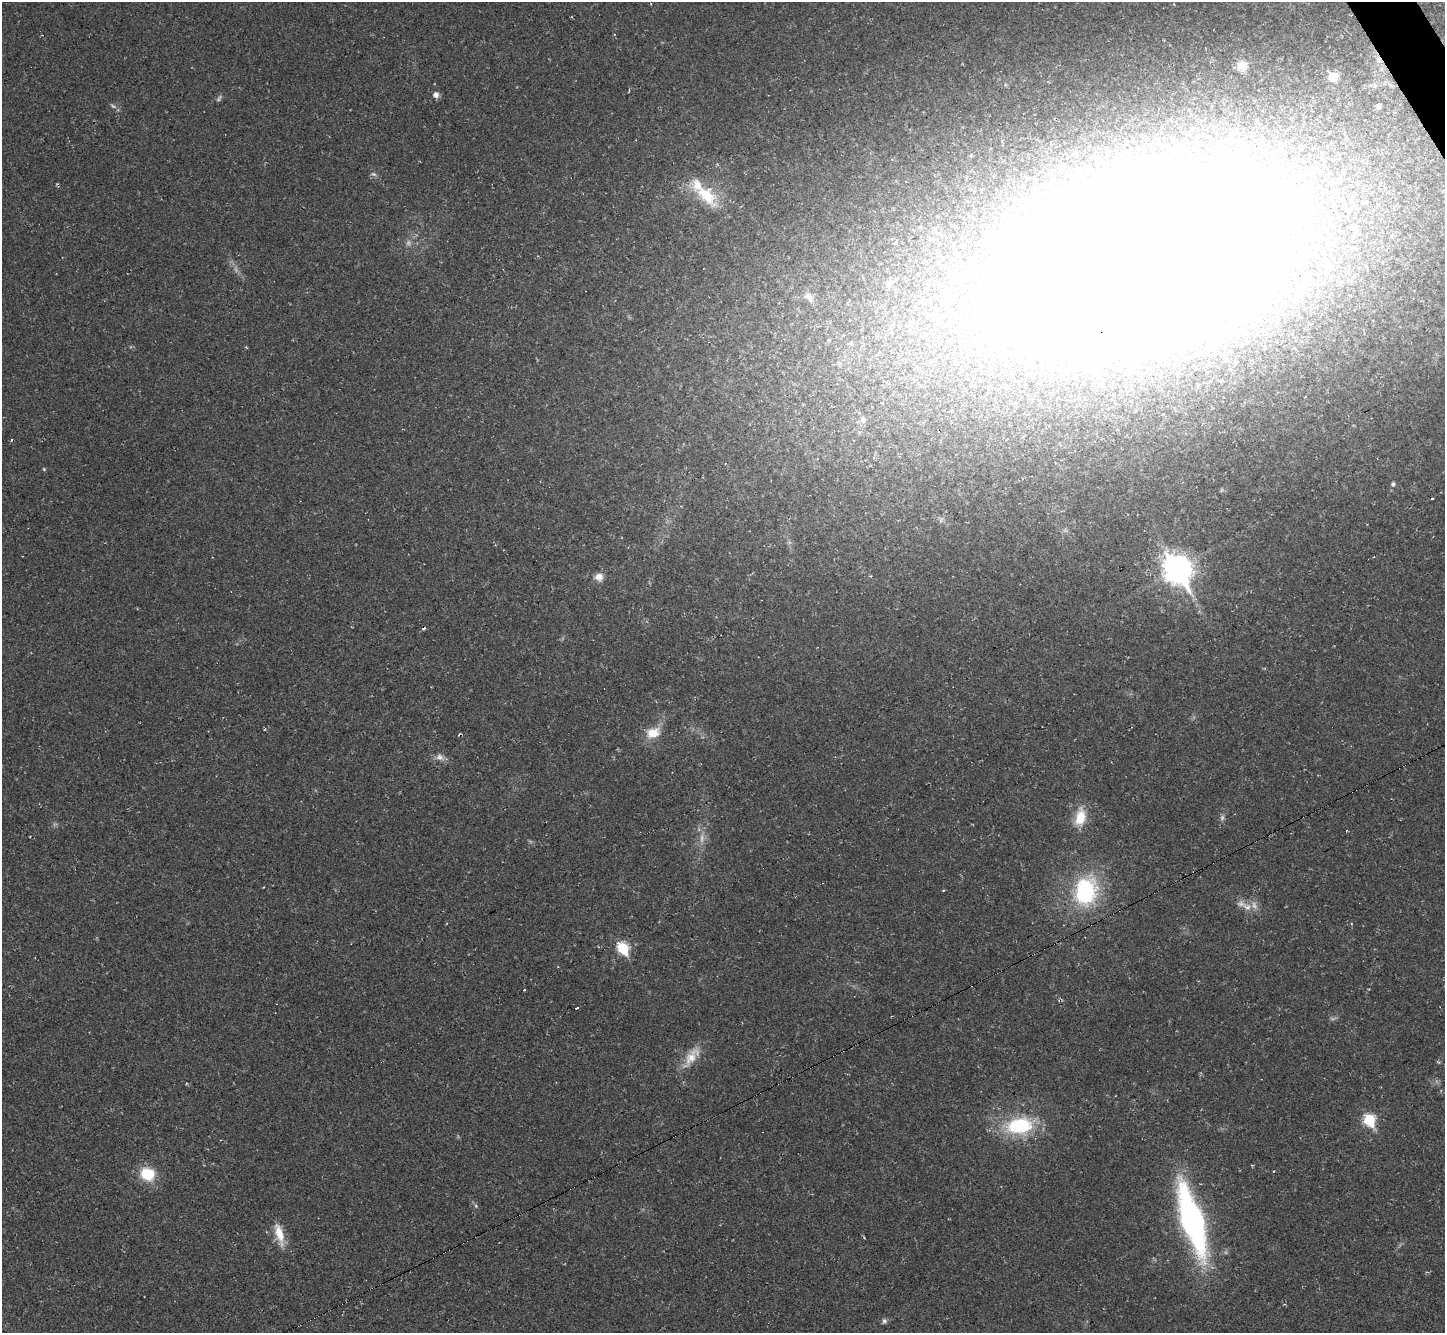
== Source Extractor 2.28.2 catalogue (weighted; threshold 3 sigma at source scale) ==
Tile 10 of 4 x 4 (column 2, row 3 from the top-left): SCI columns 1444-2886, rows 1619-2949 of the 5772 x 5763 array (HDU 1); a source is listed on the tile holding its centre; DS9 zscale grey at full resolution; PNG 1447 x 1335 px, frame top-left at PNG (2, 2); no overlay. Shown black and unused: <1% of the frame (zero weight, under 2 of 3 exposures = <1% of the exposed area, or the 3 px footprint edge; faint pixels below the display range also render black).
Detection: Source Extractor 2.28.2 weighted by HDU 2 'WHT'; one run over the whole footprint, this tile lists its part. Background 0.045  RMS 0.0066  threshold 0.0299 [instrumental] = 3 sigma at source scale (4.5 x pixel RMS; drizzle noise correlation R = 1.50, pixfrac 1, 0.05/0.05 arcsec/px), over >= 5 px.
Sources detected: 52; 7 too faint to see at this stretch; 4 inside a brighter object's white glare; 6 cosmic-ray / hot-pixel residue — not listed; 1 inside a brighter listed object's ellipse — not listed separately; the other 34 listed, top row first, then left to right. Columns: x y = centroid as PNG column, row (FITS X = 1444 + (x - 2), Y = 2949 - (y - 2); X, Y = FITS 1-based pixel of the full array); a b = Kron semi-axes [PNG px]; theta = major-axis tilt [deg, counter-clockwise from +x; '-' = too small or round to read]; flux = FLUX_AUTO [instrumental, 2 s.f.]
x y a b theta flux
1379 60 10 6 -62 3.4
1242 65 8 8 - 13
1333 77 7 6 - 16
436 94 6 6 - 3.4
1379 106 8 7 - 1.9
374 174 8 5 -20 1.7
706 195 35 18 -44 31
1142 256 189 103 18 3400
889 283 8 7 - 2.3
809 297 15 9 -40 4.7
863 419 10 9 - 3.8
11 440 4 2 - 0.51
44 469 4 4 - 0.68
1393 484 5 5 - 1.7
1432 498 3 3 - 1.2
1178 569 12 10 -59 720
599 577 12 10 -6 5.3
653 733 20 14 20 11
440 757 12 9 -23 4
1080 817 24 13 80 15
1222 818 8 6 88 1.8
1085 891 38 28 77 65
1247 907 14 10 -18 6.6
623 948 7 6 - 48
524 990 3 3 - 2.9
576 1008 3 3 - 3.9
692 1056 34 12 54 13
1369 1120 7 6 - 52
1019 1126 28 17 8 53
147 1174 12 10 -22 27
476 1206 6 4 -47 1
1192 1220 50 14 -73 250
279 1234 30 10 -75 12
884 1321 7 6 - 1.7
Overlapping masked pixels (flux is a lower limit): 2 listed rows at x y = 1379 60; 1142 256